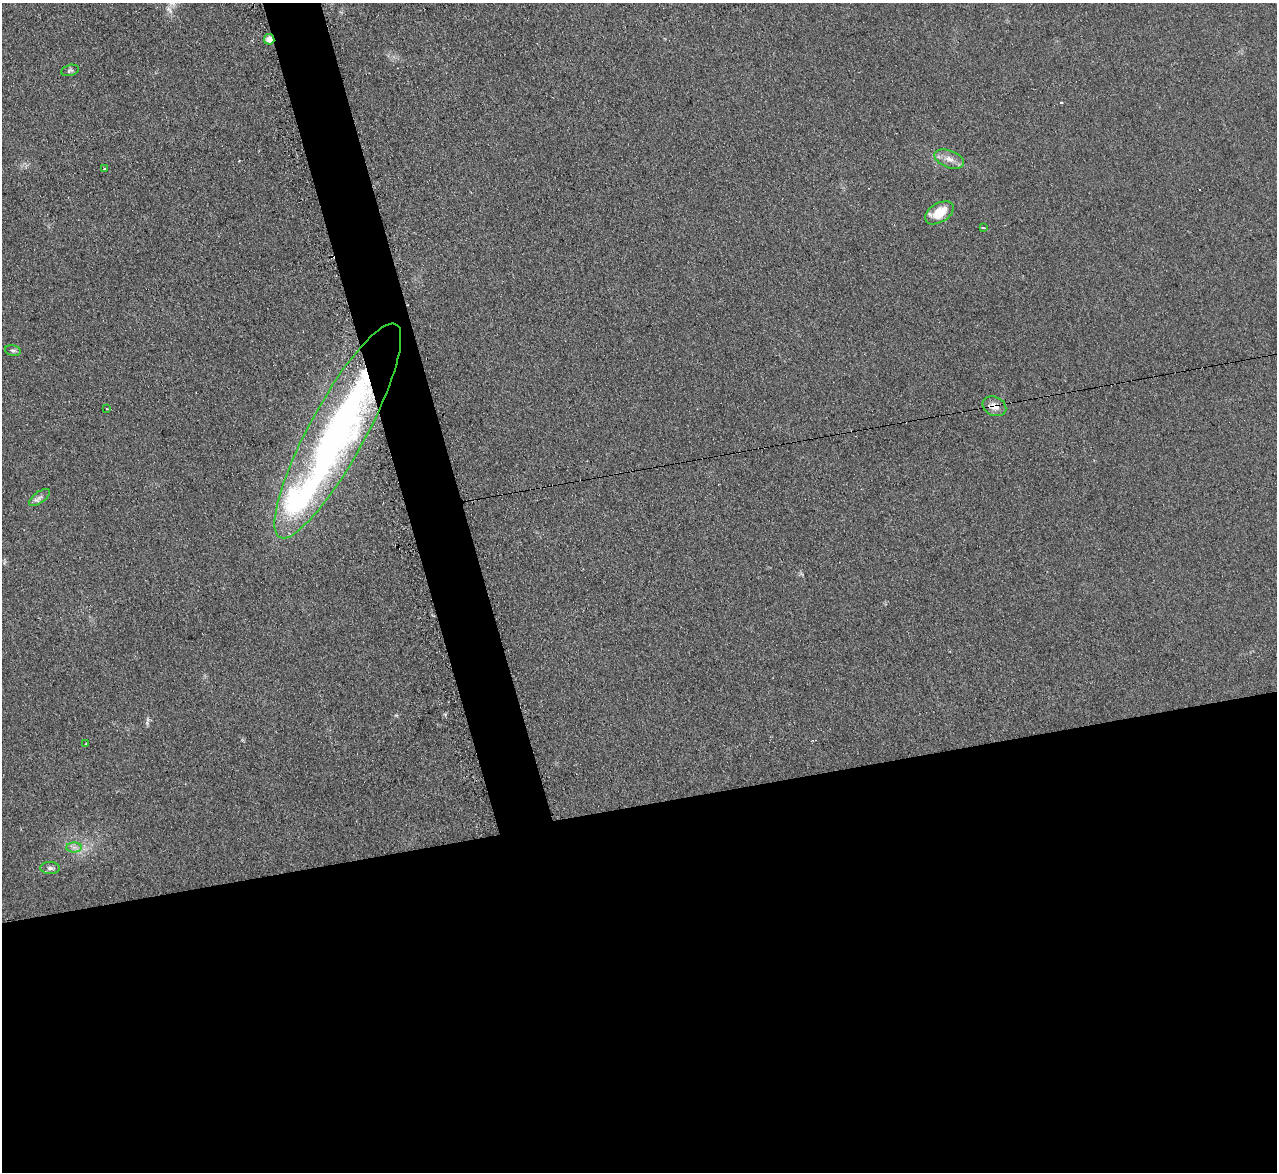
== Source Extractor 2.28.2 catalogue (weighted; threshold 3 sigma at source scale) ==
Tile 15 of 4 x 4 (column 3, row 4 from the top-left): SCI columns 2570-3844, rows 263-1432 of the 5128 x 5082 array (HDU 1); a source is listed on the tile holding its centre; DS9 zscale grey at full resolution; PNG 1279 x 1174 px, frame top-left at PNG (2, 3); each listed source drawn as its Kron ellipse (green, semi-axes under 4 px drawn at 4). Shown black and unused: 34% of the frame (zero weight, under 2 of 3 exposures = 2% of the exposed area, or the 3 px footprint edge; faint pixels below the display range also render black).
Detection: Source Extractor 2.28.2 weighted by HDU 2 'WHT'; one run over the whole footprint, this tile lists its part. Background 0.221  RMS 0.015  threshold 0.0671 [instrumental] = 3 sigma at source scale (4.5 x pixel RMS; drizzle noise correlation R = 1.50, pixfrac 1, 0.05/0.05 arcsec/px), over >= 5 px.
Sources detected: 18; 3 cosmic-ray / hot-pixel residue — neither listed nor drawn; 1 inside a brighter listed object's ellipse — not listed separately; the other 14 listed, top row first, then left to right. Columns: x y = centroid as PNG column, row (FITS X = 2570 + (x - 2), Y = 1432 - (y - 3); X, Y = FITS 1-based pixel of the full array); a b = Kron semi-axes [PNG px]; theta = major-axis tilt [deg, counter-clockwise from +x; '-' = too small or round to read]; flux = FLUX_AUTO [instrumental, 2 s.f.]
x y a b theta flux
269 39 5 5 - 11
70 70 9 5 13 2.9
949 159 15 8 -20 12
104 168 3 2 - 1.9
939 213 16 9 32 34
983 228 4 2 - 5.2
13 351 8 5 -16 3
994 406 12 9 -27 13
107 409 3 2 - 1.3
338 431 121 28 61 670
39 497 12 5 36 5.5
86 744 3 2 - 1.6
74 847 8 5 1 5
50 868 10 6 -1 4.5
Overlapping masked pixels (flux is a lower limit): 3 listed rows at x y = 269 39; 994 406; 338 431